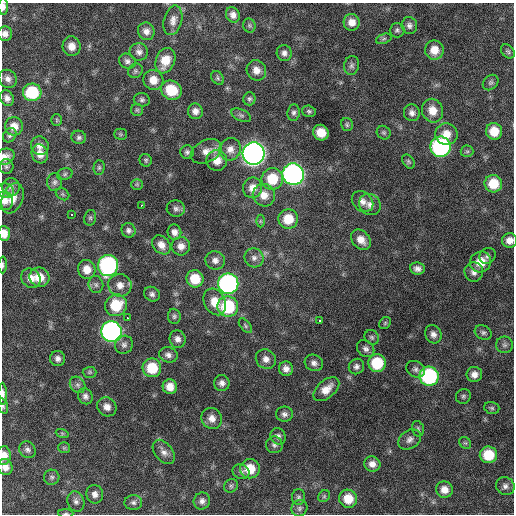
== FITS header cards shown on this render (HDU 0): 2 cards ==
NAXIS1  =                  512 / Axis length
NAXIS2  =                  512 / Axis length

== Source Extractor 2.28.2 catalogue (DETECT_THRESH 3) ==
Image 512 x 512 px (HDU 0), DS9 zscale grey, 1 PNG px = 1 image px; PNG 516 x 516 px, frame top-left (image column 1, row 512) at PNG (2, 3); each listed source drawn as its Kron ellipse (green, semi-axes under 4 px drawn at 4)
Background 659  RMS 20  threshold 59.2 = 3 sigma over >= 5 px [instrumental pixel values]
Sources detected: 172; all 172 listed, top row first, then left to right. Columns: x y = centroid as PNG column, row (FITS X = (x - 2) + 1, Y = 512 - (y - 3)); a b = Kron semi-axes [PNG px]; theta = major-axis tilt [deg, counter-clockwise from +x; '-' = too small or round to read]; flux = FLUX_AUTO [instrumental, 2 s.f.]
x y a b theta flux
3 6 8 5 90 6500
233 15 8 6 -57 7300
173 20 15 9 75 9200
352 22 8 8 - 12000
409 25 8 8 - 5100
249 26 7 6 - 2600
397 30 7 7 - 3200
146 31 9 8 - 7300
5 34 7 7 - 7000
384 39 8 5 20 2600
72 46 10 9 - 12000
434 50 9 9 - 17000
508 51 8 5 -46 3000
139 52 9 8 - 6600
284 53 8 7 - 5800
127 61 9 7 -29 4900
165 61 13 9 68 24000
352 65 9 7 79 4300
256 70 10 9 - 11000
135 71 8 7 - 3100
218 78 7 5 -51 2600
8 79 10 8 -41 6900
153 80 10 9 - 16000
491 83 9 6 44 3500
171 90 10 9 - 40000
32 92 9 9 - 63000
7 98 8 6 -66 6300
249 99 6 6 - 2900
142 100 8 6 -11 3700
137 110 6 6 - 2500
195 111 8 7 - 7600
309 111 7 5 -16 2800
432 111 12 10 -69 17000
294 113 8 6 84 3800
412 113 8 8 - 6100
241 115 10 5 -25 3600
57 120 6 5 - 1900
347 125 7 6 - 2500
14 126 9 9 - 14000
494 131 8 8 - 24000
321 133 8 7 - 22000
384 133 7 6 - 2700
120 134 6 5 - 2000
446 134 11 11 - 16000
10 135 8 6 50 3500
79 137 7 6 - 3700
40 146 9 8 - 7800
440 147 10 10 - 240000
230 149 11 10 - 11000
206 151 16 11 26 13000
467 151 6 6 - 2600
187 152 7 6 - 3400
40 154 9 8 - 11000
254 154 11 11 - 910000
5 157 10 7 23 8600
146 160 6 6 - 2400
217 160 10 10 - 16000
408 161 8 5 -51 2600
6 167 7 7 - 3300
99 168 7 5 89 2900
65 174 8 6 17 2900
293 174 11 10 - 520000
272 179 11 10 - 37000
55 182 9 7 87 4600
137 184 5 5 - 2300
493 184 9 8 - 32000
11 187 9 8 - 5300
252 188 10 9 - 12000
5 191 8 7 - 4000
62 194 7 5 -36 2500
264 195 11 11 - 14000
12 198 16 10 68 16000
4 201 9 8 - 8900
362 202 12 9 -42 8800
141 205 3 2 - 5100
370 205 11 10 - 9000
176 209 9 8 - 5000
71 214 3 3 - 7500
90 218 8 6 76 2800
288 219 10 9 - 30000
260 221 6 4 -90 1900
128 230 7 7 - 4300
174 232 8 7 - 7000
4 233 7 5 -84 14000
361 240 11 8 -46 13000
509 240 7 7 - 9500
161 245 10 8 -48 10000
181 246 9 9 - 10000
487 256 8 7 - 4100
254 258 10 9 - 7500
215 260 10 9 - 7300
481 262 11 10 - 24000
3 265 8 4 88 2700
108 265 10 10 - 250000
87 269 9 9 - 15000
417 269 7 6 - 5900
474 272 9 9 - 7400
39 277 10 9 - 20000
31 278 10 9 - 13000
195 279 9 8 - 32000
228 284 10 10 - 330000
96 285 8 7 - 4500
120 285 12 11 - 12000
152 294 8 7 - 4600
215 302 14 10 -62 21000
116 305 11 10 - 44000
228 307 10 10 - 77000
174 316 7 6 - 3200
127 318 3 2 - 9600
319 321 3 3 - 10000
385 323 6 5 - 2100
245 326 9 4 -50 2600
111 331 10 10 - 440000
483 332 9 7 -29 3900
433 334 9 8 - 7200
372 337 8 6 -44 3300
177 339 9 8 - 6700
124 345 9 8 - 4900
504 345 8 8 - 4800
366 349 9 7 -43 5500
168 355 9 7 -17 5800
58 358 7 7 - 5600
266 359 10 9 - 8900
314 363 9 8 - 6400
377 363 9 9 - 52000
356 366 8 7 - 4700
152 368 9 9 - 42000
286 369 7 7 - 7200
416 369 10 8 -29 4900
90 372 7 5 1 2300
474 374 8 7 - 8800
429 376 10 9 - 160000
222 383 8 8 - 6100
78 385 9 7 -50 4400
170 387 7 7 - 14000
326 389 15 9 41 15000
3 394 11 4 -89 5400
85 396 8 7 - 5000
463 396 8 7 - 3300
3 406 8 4 -75 2500
107 407 10 9 - 9100
492 408 8 5 -16 2800
284 414 8 7 - 5300
212 418 11 10 - 11000
418 429 8 5 -75 2900
62 433 6 4 -19 2100
278 436 8 7 - 5000
410 439 12 9 33 7300
465 443 6 5 - 2200
274 445 8 8 - 4400
64 448 6 5 - 2200
27 450 9 7 -48 4700
164 452 14 8 -51 8100
4 455 9 6 89 10000
488 455 8 8 - 40000
372 464 8 7 - 9000
5 467 8 7 - 10000
250 469 10 9 - 28000
241 472 8 7 - 4700
52 477 8 7 - 3200
231 486 7 6 - 3200
505 486 9 8 - 5700
444 490 8 8 - 12000
95 494 9 8 - 7100
324 496 6 5 - 2400
298 497 8 6 89 3500
348 499 9 9 - 25000
76 501 10 8 -70 5800
202 501 9 8 - 6200
133 502 9 7 -2 4500
299 508 8 7 - 4500
66 514 7 3 -4 1900
At the frame edge (FLAGS 8, measured only in part): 12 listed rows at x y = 3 6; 5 34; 5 157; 4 201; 4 233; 509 240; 3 265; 3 394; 3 406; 4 455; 5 467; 66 514